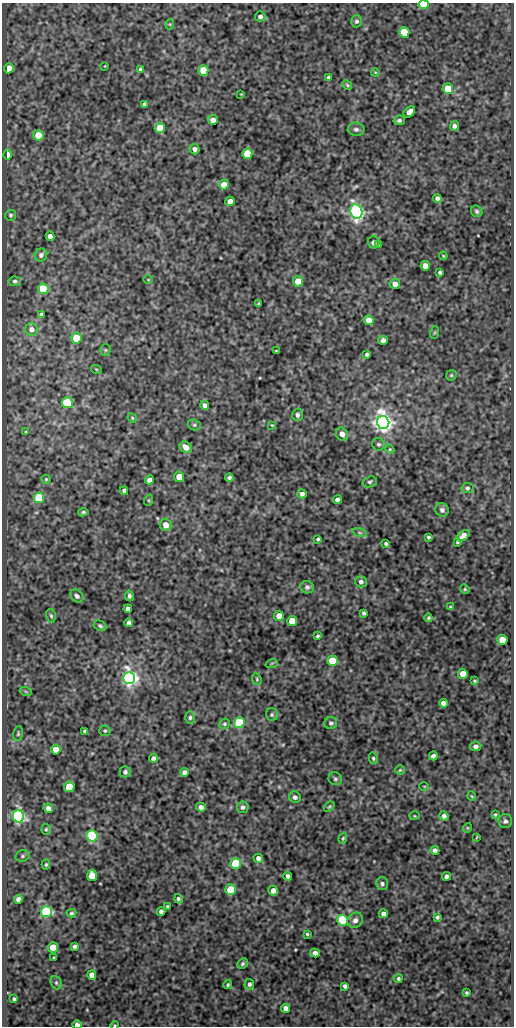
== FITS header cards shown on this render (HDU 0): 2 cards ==
NAXIS1  =                  512
NAXIS2  =                 1024

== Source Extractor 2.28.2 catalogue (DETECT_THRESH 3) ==
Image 512 x 1024 px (HDU 0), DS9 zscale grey, 1 PNG px = 1 image px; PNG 516 x 1028 px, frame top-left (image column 1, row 1024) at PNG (2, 3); each listed source drawn as its Kron ellipse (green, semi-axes under 4 px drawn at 4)
Background 70.5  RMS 0.49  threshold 1.47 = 3 sigma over >= 5 px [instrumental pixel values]
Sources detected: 184; all 184 listed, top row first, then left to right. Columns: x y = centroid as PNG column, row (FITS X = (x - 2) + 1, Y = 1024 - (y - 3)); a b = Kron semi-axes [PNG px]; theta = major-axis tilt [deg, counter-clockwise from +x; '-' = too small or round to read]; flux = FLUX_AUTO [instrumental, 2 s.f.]
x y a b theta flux
423 4 5 4 - 1200
260 16 5 5 - 110
356 21 6 5 - 79
170 24 5 3 - 27
404 32 5 5 - 1100
105 66 3 2 - 19
9 68 5 5 - 380
140 70 3 3 - 61
203 70 5 5 - 950
375 72 4 3 - 27
328 77 3 3 - 54
347 85 5 4 - 44
448 89 5 5 - 820
241 94 3 3 - 23
144 104 4 4 - 97
409 112 6 4 45 180
213 120 5 5 - 220
399 120 6 5 - 78
454 126 5 4 - 110
160 128 5 5 - 1100
356 129 8 6 -2 100
38 135 5 5 - 1200
195 149 5 5 - 120
247 154 5 5 - 1300
8 155 5 3 - 360
224 185 5 5 - 430
437 198 4 4 - 120
230 201 5 4 - 280
477 211 6 5 - 74
356 212 7 6 - 14000
11 215 5 5 - 55
50 236 5 4 - 170
374 242 6 6 - 120
379 245 3 3 - 54
41 255 6 6 - 130
443 256 4 3 - 34
425 266 5 4 - 260
440 272 4 3 - 62
148 280 4 3 - 25
15 281 6 5 - 69
298 281 5 5 - 620
395 284 5 5 - 200
43 289 5 5 - 1600
258 304 4 3 - 40
41 314 4 3 - 65
369 320 5 5 - 400
31 329 6 6 - 180
435 333 6 3 71 30
76 338 5 5 - 940
383 340 5 4 - 120
105 350 5 5 - 48
276 351 3 2 - 26
367 354 3 3 - 59
96 369 5 3 - 27
451 375 5 5 - 46
67 403 5 5 - 2100
205 405 4 4 - 130
297 415 6 5 - 95
132 418 5 4 - 39
383 423 6 6 - 27000
194 425 7 5 -20 62
272 425 3 2 - 28
26 432 4 3 - 28
342 434 7 5 -56 230
378 444 6 6 - 78
186 447 6 5 - 280
390 449 4 4 - 35
179 477 5 5 - 400
229 477 4 3 - 69
46 479 4 4 - 38
149 480 5 4 - 210
370 482 7 5 19 66
467 488 6 5 - 64
124 491 4 3 - 77
302 494 5 4 - 110
39 498 5 5 - 2600
149 500 5 3 - 36
337 500 4 4 - 130
442 510 7 6 - 120
83 512 5 3 - 54
166 525 6 6 - 330
360 533 7 3 -19 50
463 536 7 4 36 180
428 537 3 3 - 53
318 539 3 3 - 50
457 542 3 2 - 37
386 544 3 3 - 54
361 582 6 5 - 110
307 587 7 6 - 97
465 589 5 4 - 42
77 596 7 5 -40 110
129 596 5 4 - 73
450 607 4 3 - 37
128 609 4 4 - 120
364 613 4 3 - 61
51 616 7 4 -79 61
279 616 5 5 - 350
428 618 4 3 - 48
292 621 5 5 - 740
129 623 4 4 - 120
100 626 7 4 -28 68
317 636 4 3 - 51
502 640 5 5 - 610
332 661 5 5 - 1500
272 663 6 4 19 35
463 674 5 5 - 380
129 678 6 6 - 18000
257 679 6 4 -71 44
474 681 4 3 - 37
26 692 6 4 -20 46
443 703 4 4 - 160
272 715 6 6 - 62
190 717 6 5 - 67
239 723 5 5 - 3900
331 723 6 6 - 75
224 724 5 5 - 55
85 731 4 4 - 69
105 731 5 5 - 52
18 733 7 4 83 54
476 746 5 5 - 96
56 750 5 5 - 450
433 756 4 4 - 110
153 758 4 4 - 130
373 758 6 4 -76 54
400 770 5 5 - 41
125 772 5 5 - 100
184 772 4 4 - 150
335 779 7 6 - 72
424 786 5 3 - 25
69 787 5 5 - 1600
472 796 5 3 - 28
295 797 6 5 - 110
201 807 5 4 - 140
243 807 6 6 - 92
329 807 6 3 40 41
48 808 5 4 - 190
495 814 3 2 - 35
18 816 6 6 - 9800
414 816 5 2 - 28
444 816 4 4 - 110
505 821 7 6 - 100
467 828 5 3 - 28
46 829 5 4 - 47
92 836 5 5 - 6100
477 837 3 2 - 25
343 838 6 4 70 42
435 850 4 4 - 120
22 856 7 5 16 69
258 858 5 4 - 120
235 863 5 5 - 2600
46 864 5 4 - 46
92 875 5 5 - 710
288 876 4 4 - 100
447 876 4 4 - 140
382 884 6 6 - 86
230 890 5 5 - 1600
273 891 5 4 - 200
18 899 4 4 - 160
178 899 4 4 - 59
167 906 3 3 - 47
46 911 5 5 - 5300
161 912 4 4 - 150
71 913 5 4 - 52
383 914 4 4 - 140
437 917 4 3 - 57
343 920 5 5 - 3900
355 920 8 7 - 160
307 934 3 3 - 37
75 946 4 4 - 81
53 947 5 5 - 790
315 953 5 4 - 160
54 958 3 3 - 42
242 964 6 4 46 61
92 975 5 4 - 210
398 978 5 4 - 60
56 983 7 5 -68 65
249 984 5 5 - 89
228 985 4 4 - 46
345 986 4 4 - 89
467 993 3 3 - 48
14 999 4 3 - 53
286 1008 4 4 - 200
77 1025 5 4 - 160
115 1025 4 3 - 25
At the frame edge (FLAGS 8, measured only in part): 3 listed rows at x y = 423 4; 77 1025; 115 1025